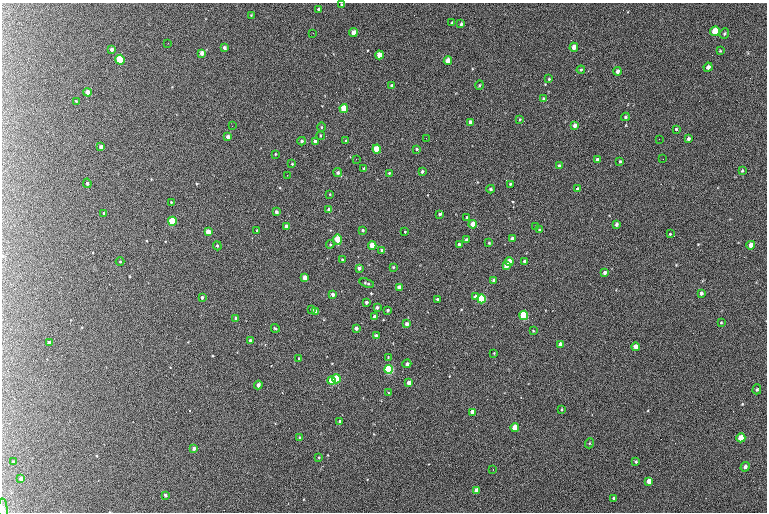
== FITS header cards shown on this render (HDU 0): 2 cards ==
NAXIS1  =                  765 /fastest changing axis
NAXIS2  =                  510 /next to fastest changing axis

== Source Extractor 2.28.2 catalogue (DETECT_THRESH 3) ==
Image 765 x 510 px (HDU 0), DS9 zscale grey, 1 PNG px = 1 image px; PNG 769 x 514 px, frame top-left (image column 1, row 510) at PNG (2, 3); each listed source drawn as its Kron ellipse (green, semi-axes under 4 px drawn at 4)
Background 147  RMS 8.8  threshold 26.5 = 3 sigma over >= 5 px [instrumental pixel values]
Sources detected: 157; all 157 listed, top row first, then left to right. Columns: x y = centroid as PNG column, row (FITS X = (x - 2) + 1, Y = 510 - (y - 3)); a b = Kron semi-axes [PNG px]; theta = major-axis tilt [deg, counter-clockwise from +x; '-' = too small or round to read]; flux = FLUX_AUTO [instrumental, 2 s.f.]
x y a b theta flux
341 5 4 3 - 590
319 9 3 3 - 1100
251 15 4 4 - 420
452 22 4 2 - 450
461 24 3 3 - 730
715 31 5 4 - 14000
313 33 2 2 - 280
353 33 4 4 - 4600
724 33 5 4 - 770
168 43 2 2 - 320
574 47 4 4 - 4800
224 48 4 3 - 1400
112 50 4 3 - 1700
720 51 4 3 - 550
202 53 4 4 - 3200
379 55 4 4 - 8700
120 60 5 4 - 38000
448 61 4 4 - 6700
708 67 4 4 - 2300
581 70 4 3 - 690
617 71 4 4 - 1900
549 79 4 3 - 650
480 85 4 3 - 530
392 86 3 3 - 1500
87 92 4 4 - 4000
543 99 3 3 - 710
76 101 3 2 - 400
344 108 4 4 - 15000
625 117 4 3 - 790
520 119 4 3 - 460
470 122 4 3 - 2800
575 125 4 3 - 2600
232 126 2 2 - 250
321 127 4 3 - 530
676 129 3 3 - 590
320 136 4 3 - 650
228 137 4 3 - 1900
426 138 3 2 - 450
659 139 2 2 - 340
688 139 4 3 - 1400
302 141 4 3 - 840
315 141 4 3 - 1700
346 141 4 3 - 850
101 147 3 3 - 1500
377 149 4 4 - 13000
416 149 4 3 - 740
275 154 3 2 - 530
356 159 2 2 - 260
597 159 4 3 - 1100
663 159 2 2 - 260
620 161 3 3 - 730
292 164 2 2 - 460
559 166 3 3 - 1300
364 168 3 3 - 1300
422 171 4 3 - 970
742 171 4 3 - 620
338 173 4 4 - 1200
389 173 3 3 - 560
287 175 3 2 - 490
87 183 4 3 - 870
510 184 3 3 - 740
491 189 4 3 - 980
577 189 4 3 - 1700
330 194 3 2 - 400
171 202 3 3 - 340
329 210 4 3 - 3500
276 212 4 3 - 1500
104 213 3 3 - 690
440 214 3 3 - 1100
467 217 2 2 - 490
172 221 4 4 - 25000
473 224 4 4 - 10000
616 224 3 3 - 1300
286 226 3 3 - 2200
536 227 3 3 - 500
257 230 3 2 - 350
363 230 3 3 - 750
539 230 3 3 - 640
208 232 4 4 - 6500
405 232 2 2 - 460
670 234 4 4 - 570
338 239 5 4 - 16000
512 239 4 3 - 3000
466 240 3 3 - 1500
489 243 3 3 - 650
330 244 4 4 - 640
459 244 3 3 - 1100
372 245 4 4 - 9700
751 245 4 4 - 4800
217 246 4 3 - 710
382 250 3 3 - 1600
342 259 3 2 - 510
120 262 4 3 - 400
509 262 4 4 - 9500
525 262 3 3 - 2400
506 265 4 3 - 6400
393 267 3 3 - 580
359 268 4 3 - 2000
604 273 3 3 - 1600
305 278 4 3 - 5700
494 280 3 3 - 2600
367 283 7 3 -18 990
399 287 4 3 - 3600
701 293 3 3 - 1300
333 294 4 3 - 1900
202 297 3 3 - 1200
475 297 4 4 - 3700
437 299 3 3 - 830
481 299 4 4 - 45000
366 302 4 3 - 1300
377 308 4 3 - 1300
312 310 4 3 - 940
387 310 3 3 - 1100
316 312 4 4 - 5800
524 315 4 4 - 44000
374 316 3 3 - 2000
236 318 3 3 - 1300
721 322 3 2 - 440
407 324 4 3 - 2500
275 328 4 3 - 770
356 328 4 3 - 2000
533 331 2 2 - 480
376 336 3 3 - 1800
250 340 3 3 - 1200
49 342 3 3 - 1300
561 344 4 4 - 5600
635 347 4 4 - 4500
494 353 2 2 - 400
388 357 3 3 - 420
299 358 3 2 - 400
407 364 4 3 - 1300
389 369 4 4 - 67000
336 379 4 4 - 32000
331 381 4 4 - 13000
409 383 4 3 - 3700
258 385 4 3 - 3000
757 389 5 4 - 760
388 393 3 3 - 520
562 409 3 2 - 590
472 412 4 3 - 4600
340 421 3 3 - 950
515 428 4 4 - 14000
300 438 3 3 - 1000
741 438 4 4 - 12000
590 443 5 3 - 520
194 448 4 3 - 1900
319 457 3 2 - 420
14 462 3 3 - 950
636 462 3 3 - 780
745 467 5 4 - 2100
493 469 3 2 - 940
21 478 3 3 - 1700
649 481 4 4 - 5100
477 490 4 4 - 8400
165 495 3 3 - 1400
614 498 3 3 - 810
3 510 11 5 -87 1500
At the frame edge (FLAGS 8, measured only in part): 2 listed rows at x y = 341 5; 3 510

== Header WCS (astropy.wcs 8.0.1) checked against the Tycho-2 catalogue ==
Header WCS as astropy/WCSLIB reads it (CRVAL/CRPIX/CD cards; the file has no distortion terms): RA---TAN/DEC--TAN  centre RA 01:46:25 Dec +61:13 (26.60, +61.21 deg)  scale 1.49 arcsec/px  FOV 19.0' x 12.7'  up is +179 deg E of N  parity flipped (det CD > 0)
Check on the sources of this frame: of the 60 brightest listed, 47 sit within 2.1 arcsec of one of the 59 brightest Tycho-2 stars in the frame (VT <= 12.89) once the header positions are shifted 0.19 arcsec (0.19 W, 0.03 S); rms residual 0.69 arcsec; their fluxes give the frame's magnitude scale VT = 20.58 - 2.5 log10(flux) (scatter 0.09 mag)
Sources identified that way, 48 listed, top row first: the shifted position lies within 2.1 arcsec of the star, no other Tycho-2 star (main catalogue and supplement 1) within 4.2 arcsec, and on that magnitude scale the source's flux lands within +1.5 / -3 mag of the star's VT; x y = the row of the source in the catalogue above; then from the Tycho-2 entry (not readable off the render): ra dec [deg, ICRS J2000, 3 dp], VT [Tycho-2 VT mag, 2 dp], TYC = Tycho-2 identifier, HIP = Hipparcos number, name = IAU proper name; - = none
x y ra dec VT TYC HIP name
715 31 26.325 +61.116 10.09 4032-1619-1 - -
353 33 26.635 +61.119 11.41 4032-2650-1 - -
574 47 26.445 +61.124 11.30 4032-1689-1 - -
224 48 26.744 +61.127 12.89 4032-2113-1 - -
202 53 26.764 +61.129 11.85 4032-1709-1 - -
379 55 26.612 +61.128 10.62 4032-1751-1 - -
120 60 26.834 +61.132 9.18 4032-3020-1 8325 -
448 61 26.553 +61.130 10.93 4032-1661-1 - -
87 92 26.862 +61.146 11.44 4032-2778-1 - -
344 108 26.642 +61.151 10.08 4032-2415-1 - -
470 122 26.533 +61.155 12.62 4032-2478-1 - -
575 125 26.444 +61.156 12.68 4032-3047-1 - -
377 149 26.613 +61.167 10.35 4032-2171-1 - -
329 210 26.653 +61.193 11.74 4032-2359-1 - -
172 221 26.787 +61.198 9.65 4032-1477-1 8305 -
473 224 26.529 +61.198 10.56 4032-2137-1 - -
286 226 26.689 +61.200 12.59 4032-2479-1 - -
208 232 26.756 +61.203 11.03 4032-2516-1 - -
338 239 26.645 +61.205 10.21 4032-1089-1 - -
512 239 26.495 +61.203 11.81 4032-1213-1 - -
372 245 26.615 +61.207 10.76 4032-1965-1 - -
751 245 26.290 +61.204 11.64 4032-2043-1 - -
509 262 26.497 +61.213 10.59 4032-1893-1 - -
525 262 26.484 +61.213 11.55 4032-2367-1 - -
506 265 26.500 +61.214 10.98 4032-1893-2 - -
604 273 26.415 +61.216 12.28 4032-1659-1 - -
305 278 26.673 +61.221 10.99 4032-1437-1 - -
399 287 26.591 +61.224 11.47 4032-2812-1 - -
333 294 26.648 +61.228 11.81 4032-1819-1 - -
475 297 26.526 +61.228 11.20 4032-3101-1 8239 -
481 299 26.520 +61.228 9.04 4032-2269-1 8239 -
316 312 26.663 +61.235 11.10 4032-2259-1 - -
524 315 26.484 +61.235 9.05 4032-1601-1 - -
376 336 26.610 +61.244 10.95 4032-1633-1 - -
561 344 26.452 +61.247 11.23 4032-2581-1 - -
635 347 26.387 +61.247 11.87 4032-2955-1 - -
389 369 26.599 +61.258 8.60 4032-2615-1 8260 -
336 379 26.644 +61.262 9.35 4032-3013-1 - -
331 381 26.648 +61.263 10.38 4032-3099-1 - -
409 383 26.582 +61.264 11.79 4032-1531-1 - -
258 385 26.711 +61.266 11.79 4032-2907-1 - -
472 412 26.526 +61.275 11.34 4032-1925-1 - -
515 428 26.489 +61.281 10.27 4032-2021-1 - -
741 438 26.295 +61.283 10.27 4032-2518-1 - -
745 467 26.291 +61.295 12.54 4032-1881-1 - -
21 478 26.914 +61.306 12.51 4032-2601-1 - -
649 481 26.373 +61.302 11.38 4032-989-1 - -
477 490 26.521 +61.308 10.86 4032-2811-1 - -